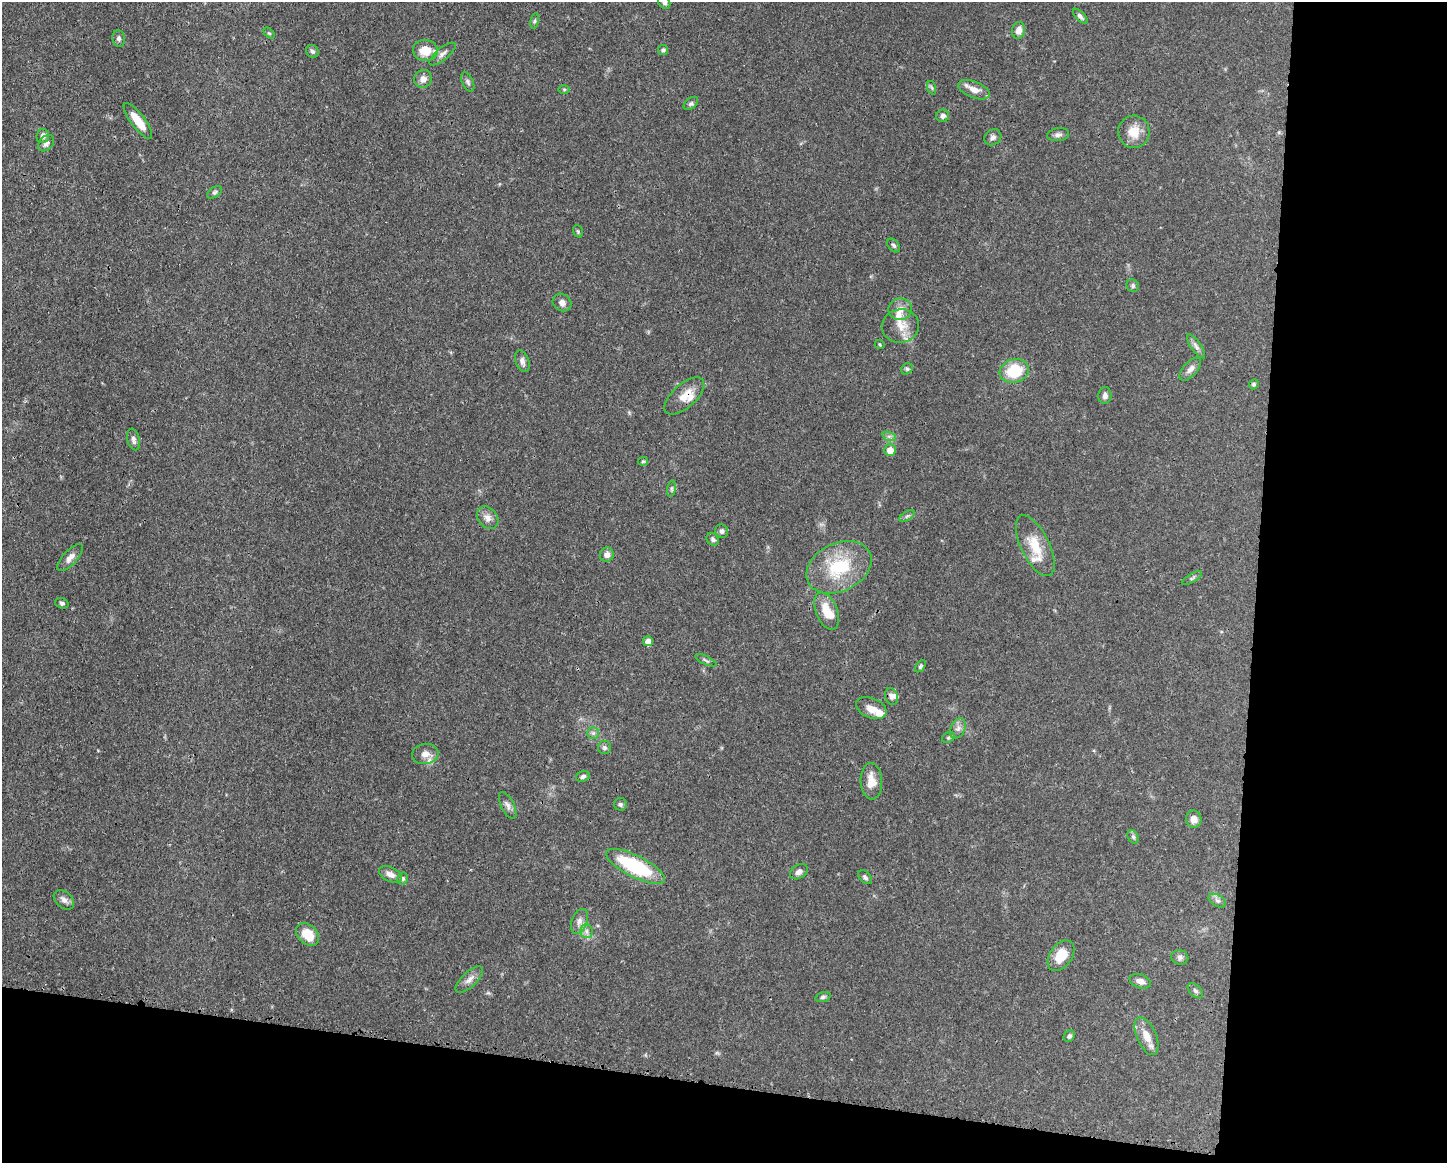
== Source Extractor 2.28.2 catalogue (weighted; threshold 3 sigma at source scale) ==
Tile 12 of 3 x 4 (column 3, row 4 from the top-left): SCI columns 3002-4446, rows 6-1166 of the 4670 x 4657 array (HDU 1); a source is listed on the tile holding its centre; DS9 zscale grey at full resolution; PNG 1449 x 1165 px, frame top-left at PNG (2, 2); each listed source drawn as its Kron ellipse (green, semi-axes under 4 px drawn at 4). Shown black and unused: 20% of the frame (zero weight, under 3 of 4 exposures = <1% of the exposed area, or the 3 px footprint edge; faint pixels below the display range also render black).
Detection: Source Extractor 2.28.2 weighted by HDU 2 'WHT'; one run over the whole footprint, this tile lists its part. Background 0.0551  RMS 0.0033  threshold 0.0148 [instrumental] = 3 sigma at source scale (4.5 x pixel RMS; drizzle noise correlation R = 1.50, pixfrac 1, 0.05/0.05 arcsec/px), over >= 5 px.
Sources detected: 96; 7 inside a brighter listed object's ellipse — not listed separately; the other 89 listed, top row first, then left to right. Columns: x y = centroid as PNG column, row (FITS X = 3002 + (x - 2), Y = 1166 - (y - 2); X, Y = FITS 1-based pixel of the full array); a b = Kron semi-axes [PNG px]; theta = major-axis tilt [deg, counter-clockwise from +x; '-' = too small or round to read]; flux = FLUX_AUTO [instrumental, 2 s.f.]
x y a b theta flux
664 2 8 5 -61 1.1
1080 16 9 4 -46 0.98
535 21 8 4 81 0.54
1018 30 8 6 78 2.4
269 33 6 4 -43 0.43
119 39 8 6 -82 0.83
425 50 12 10 -4 5.7
663 50 5 5 - 0.6
312 51 7 6 - 0.71
442 54 16 6 40 1.4
423 79 9 8 - 2.1
468 82 10 5 -66 0.86
932 88 7 4 -71 0.53
564 89 6 4 0 0.39
974 90 17 8 -22 3.2
691 103 8 5 40 0.7
943 116 6 6 - 1.1
138 121 22 7 -53 6.4
1134 132 16 15 - 5.1
1058 135 11 6 7 1.2
43 136 7 6 - 1.2
993 137 9 7 36 1.2
46 143 9 6 46 1.5
214 192 8 5 36 0.68
578 231 6 4 -70 0.45
894 245 8 5 -51 0.74
1133 286 6 6 - 0.67
562 302 10 8 -34 1.6
900 309 12 11 - 2.6
900 326 18 17 - 5.2
880 345 5 3 - 0.31
1196 346 14 5 -55 1.3
522 361 11 6 -71 1.3
907 369 6 5 - 0.57
1190 369 14 7 47 1.8
1014 371 15 11 16 12
1254 384 5 4 - 0.61
684 396 24 11 42 5.1
1105 396 8 6 85 1.3
889 436 7 4 -19 0.79
134 439 11 6 -77 1.2
890 450 6 5 - 3.1
643 461 5 4 - 0.42
672 489 8 4 82 0.7
907 516 9 3 31 0.61
488 518 12 9 -50 2
722 531 7 6 - 0.9
713 539 7 5 -46 0.79
1035 546 33 14 -64 7.9
607 555 7 7 - 1.5
70 557 17 7 47 2.1
839 567 34 24 26 18
1192 578 11 3 31 0.57
62 603 7 5 -18 0.75
827 611 20 10 -69 5.8
648 641 5 5 - 2.1
706 660 11 3 -24 0.59
920 666 7 4 53 0.62
892 696 9 6 -71 1.2
871 708 16 10 -22 3
958 728 11 7 64 1.5
593 733 6 5 - 0.76
948 737 7 5 36 0.54
605 748 6 6 - 0.77
425 754 13 10 9 2.3
583 776 7 5 20 0.82
871 781 18 10 -86 4.2
620 804 6 6 - 0.75
508 805 14 6 -63 1.5
1194 819 8 7 - 2.5
1133 837 7 5 -60 0.68
635 866 32 11 -27 26
799 872 9 6 31 1.4
390 874 12 7 -28 2
865 877 8 5 -46 0.84
403 879 6 5 - 0.64
64 900 12 8 -41 1.6
1217 901 9 5 -32 1
579 921 13 8 69 2
586 931 7 6 - 1.3
307 934 13 9 -45 6.2
1061 956 17 11 55 6.3
1180 957 8 7 - 1.1
469 979 18 7 44 2.1
1140 981 11 7 -18 1.9
1195 991 9 5 -45 0.83
823 997 8 4 16 0.67
1069 1036 6 5 - 0.73
1147 1036 20 9 -67 4.1
Overlapping masked pixels (flux is a lower limit): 1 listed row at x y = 684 396
Isophote crosses this tile's border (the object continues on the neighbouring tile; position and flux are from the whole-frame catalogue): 1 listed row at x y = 664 2